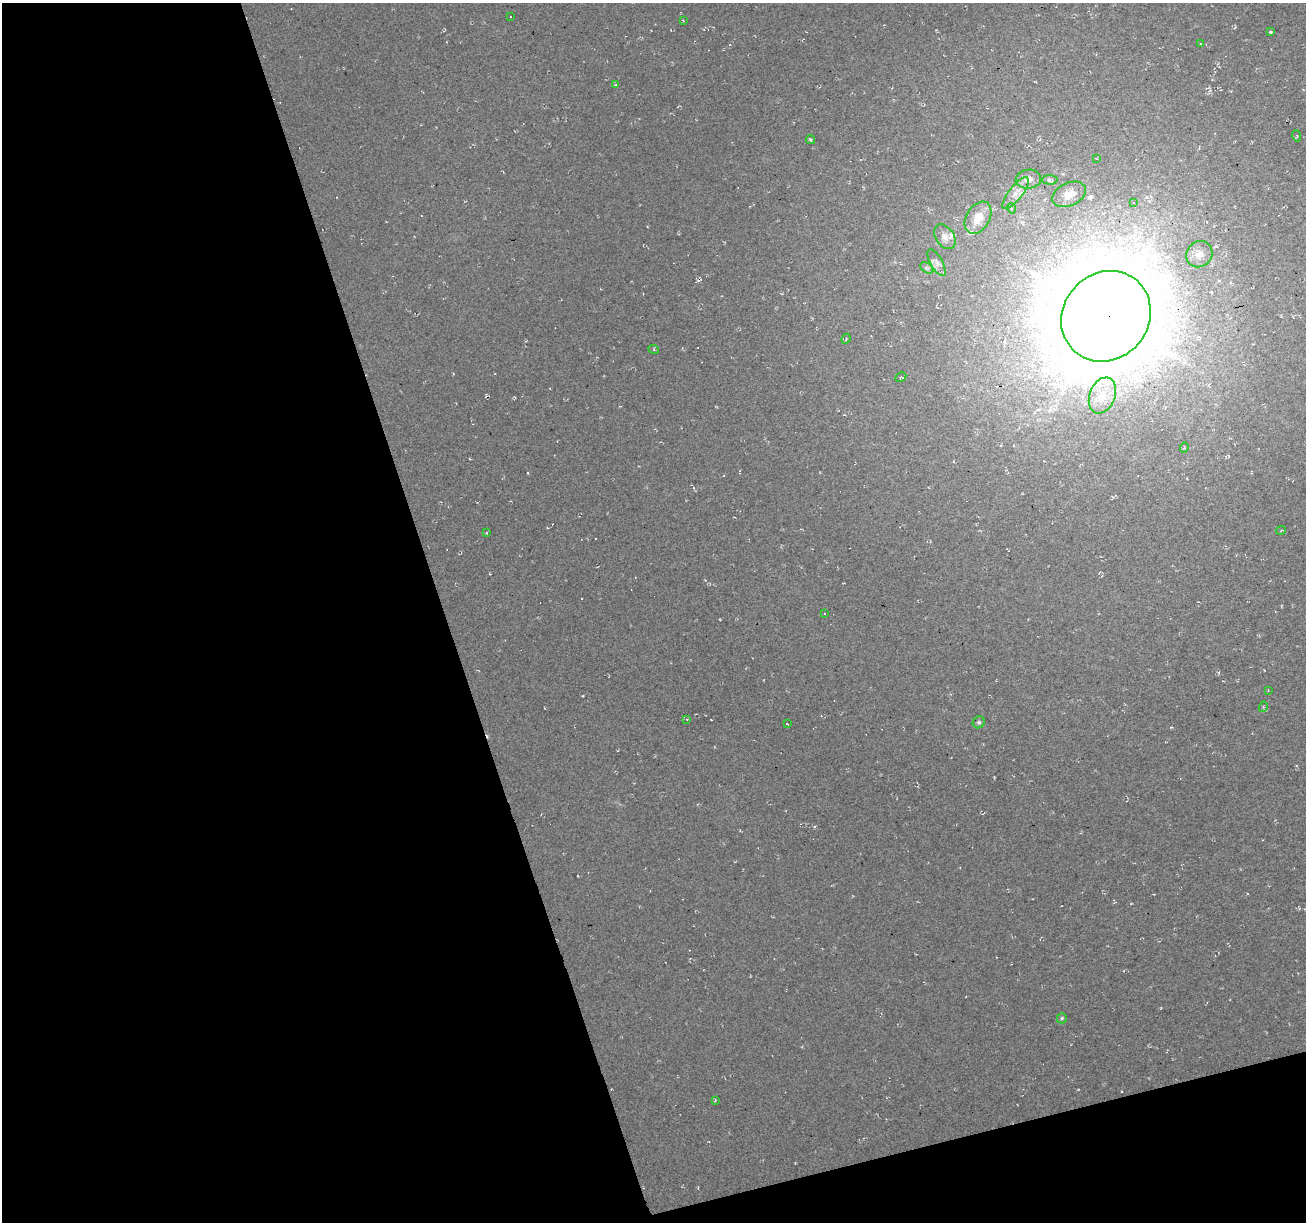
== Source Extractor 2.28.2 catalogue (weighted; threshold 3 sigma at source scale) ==
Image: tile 3 of 2 x 2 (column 1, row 2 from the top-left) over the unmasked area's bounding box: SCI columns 1-1304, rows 50-1269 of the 2609 x 2523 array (HDU 1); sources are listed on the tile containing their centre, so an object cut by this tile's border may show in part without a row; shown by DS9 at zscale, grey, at full resolution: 1 PNG px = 1 image px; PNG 1308 x 1224 px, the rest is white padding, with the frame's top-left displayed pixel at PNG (2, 3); every listed detection drawn as its Kron ellipse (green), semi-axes under 4 PNG px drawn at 4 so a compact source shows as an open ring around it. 38% of this frame is shown black and not used: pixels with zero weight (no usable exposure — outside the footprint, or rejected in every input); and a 3 px margin inside the footprint's outer edge (the drizzle kernel's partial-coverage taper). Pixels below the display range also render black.
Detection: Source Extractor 2.28.2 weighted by HDU 2 'WHT'; one run over the whole footprint, this tile lists its part. Background 0.00373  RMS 0.0089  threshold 0.04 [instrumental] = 3 sigma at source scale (4.5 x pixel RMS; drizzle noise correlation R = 1.50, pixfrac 1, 0.0396/0.0396 arcsec/px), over >= 5 px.
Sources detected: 45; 8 cosmic-ray / hot-pixel residue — neither listed nor drawn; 2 inside a brighter listed object's ellipse — not listed separately; the other 35 listed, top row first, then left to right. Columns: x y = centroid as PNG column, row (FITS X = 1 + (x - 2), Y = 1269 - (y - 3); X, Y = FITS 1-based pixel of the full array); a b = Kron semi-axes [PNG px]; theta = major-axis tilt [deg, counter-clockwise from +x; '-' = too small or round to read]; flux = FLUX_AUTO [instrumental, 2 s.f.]
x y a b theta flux
510 16 2 2 - 0.72
683 20 3 2 - 0.63
1271 32 3 3 - 1
1200 44 4 2 - 0.6
615 85 4 3 - 0.73
1297 136 5 3 - 0.84
811 139 5 3 - 1.4
1096 158 3 2 - 0.52
1028 179 13 9 8 5.5
1050 180 7 4 -2 1.6
1015 193 19 7 52 8.3
1069 194 18 11 25 9.1
1133 203 3 3 - 0.91
1011 208 5 3 - 1
978 218 17 11 59 17
945 237 13 9 -56 5.7
1199 254 14 12 42 8.9
937 263 15 6 -61 5.2
927 268 7 4 -34 1.9
1106 316 47 42 49 8400
846 339 5 3 - 0.89
654 350 5 3 - 0.92
901 377 6 3 29 0.99
1102 395 19 12 69 17
1184 447 5 3 - 0.99
1281 530 5 3 - 0.81
487 533 4 2 - 0.84
824 613 3 2 - 1.4
1268 690 2 2 - 0.52
1263 707 5 3 - 1
687 719 3 3 - 0.71
979 722 6 5 - 1.9
787 724 3 2 - 0.74
1062 1018 5 5 - 1.5
715 1100 4 3 - 0.75
Overlapping masked pixels (flux is a lower limit): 1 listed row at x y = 1106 316
Unlisted compact peaks at least as high as the median listed source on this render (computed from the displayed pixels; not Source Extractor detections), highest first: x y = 583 696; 528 473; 1161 1008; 1171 727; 578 876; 814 827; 1235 27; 1218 672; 1264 670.